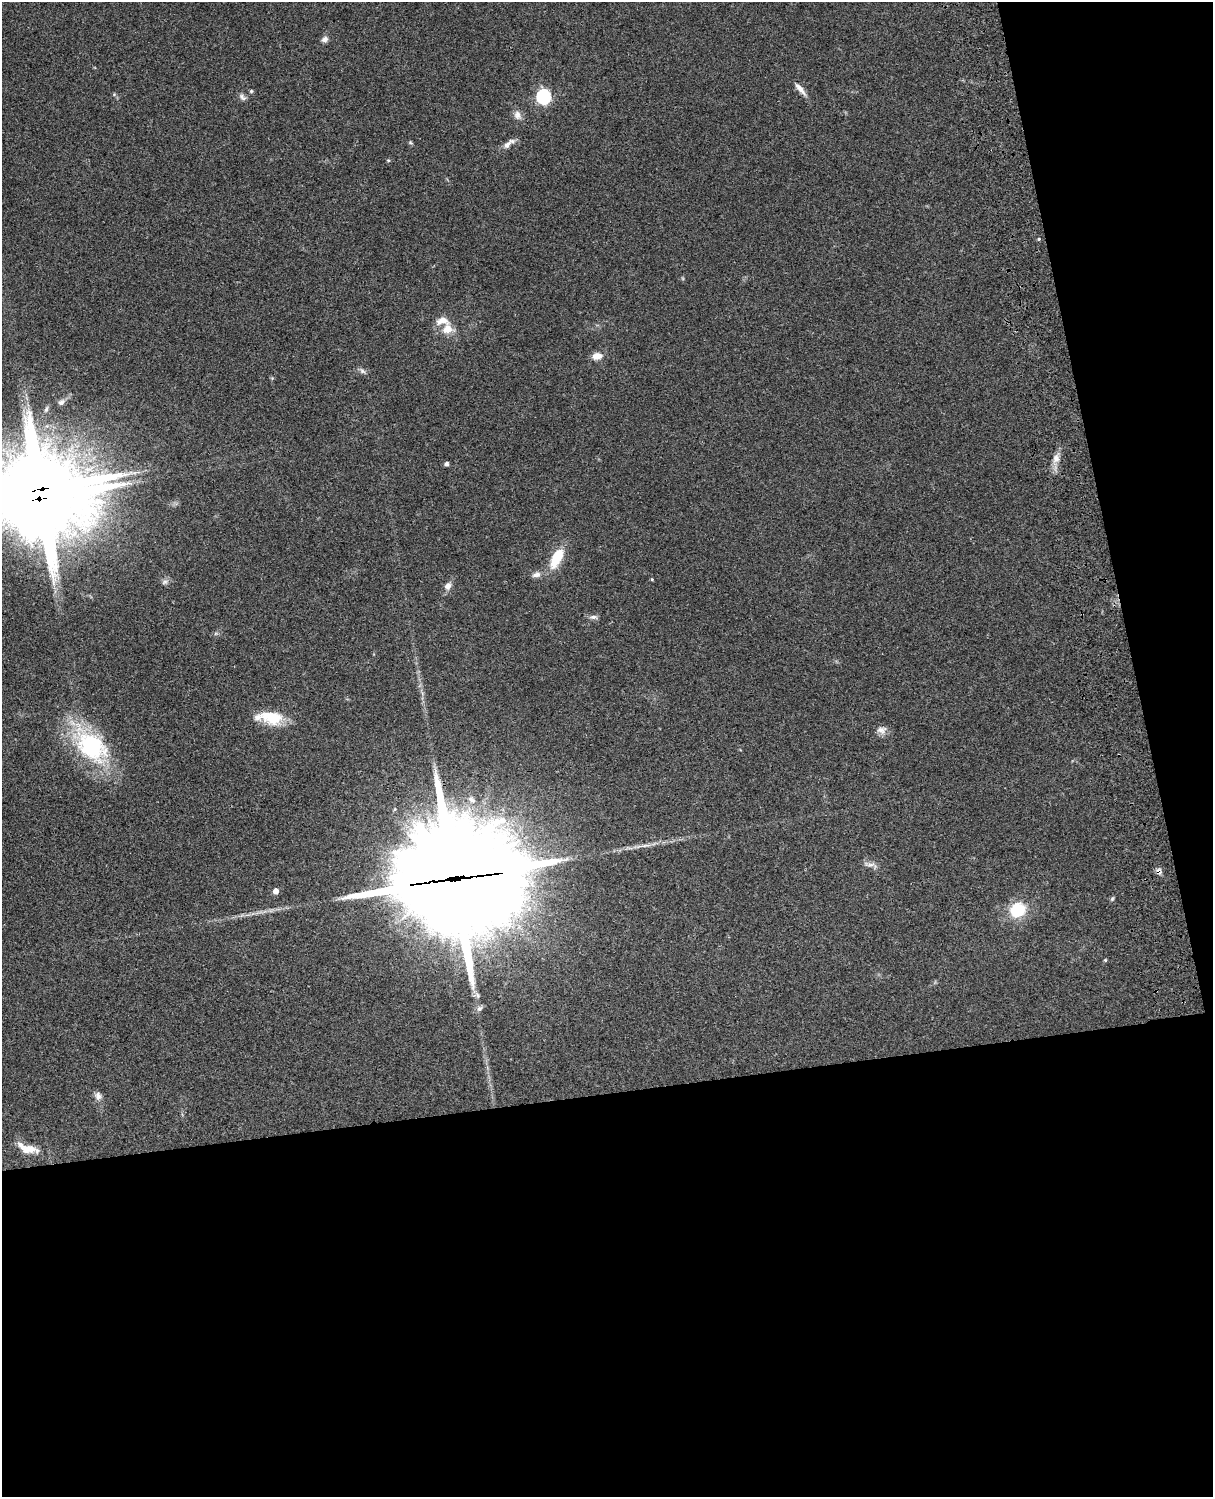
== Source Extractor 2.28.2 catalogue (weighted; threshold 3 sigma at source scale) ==
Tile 12 of 4 x 3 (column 4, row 3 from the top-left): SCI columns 3756-4966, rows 276-1770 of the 5085 x 4923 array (HDU 1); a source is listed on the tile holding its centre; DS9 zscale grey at full resolution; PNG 1215 x 1499 px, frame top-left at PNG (2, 2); no overlay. Shown black and unused: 33% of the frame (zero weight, under 3 of 4 exposures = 6% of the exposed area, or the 3 px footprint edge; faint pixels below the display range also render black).
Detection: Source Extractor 2.28.2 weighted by HDU 2 'WHT'; one run over the whole footprint, this tile lists its part. Background 0.106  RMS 0.0065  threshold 0.0292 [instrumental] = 3 sigma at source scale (4.5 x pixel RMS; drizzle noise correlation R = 1.50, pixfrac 1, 0.05/0.05 arcsec/px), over >= 5 px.
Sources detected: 43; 4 inside a brighter listed object's ellipse — not listed separately; the other 39 listed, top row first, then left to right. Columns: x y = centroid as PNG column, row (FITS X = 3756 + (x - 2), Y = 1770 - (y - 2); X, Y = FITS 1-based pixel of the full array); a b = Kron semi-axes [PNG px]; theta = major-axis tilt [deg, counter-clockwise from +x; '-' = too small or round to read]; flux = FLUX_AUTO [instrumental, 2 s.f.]
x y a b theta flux
325 39 8 7 - 2.5
800 89 21 6 -50 4.5
251 91 5 4 - 0.81
114 94 5 5 - 0.84
242 97 11 6 -44 2.2
543 97 6 6 - 120
517 115 13 9 -77 3.7
410 142 5 5 - 0.84
507 145 14 7 40 3.7
388 160 5 3 - 0.61
1039 239 4 4 - 0.75
447 329 15 14 - 8.8
597 356 12 8 10 5.4
362 371 9 6 -45 2
61 402 8 7 - 2.4
46 409 9 5 65 1.5
1056 458 12 10 72 4.7
446 464 4 4 - 2.1
43 489 30 21 -5 5600
557 558 23 10 63 20
536 575 12 7 11 3.1
652 579 4 3 - 0.7
164 582 9 5 27 1.8
448 586 9 7 64 3.8
594 617 10 5 -5 2.2
272 717 27 15 -10 20
881 730 13 10 0 4.1
91 746 40 24 -46 79
645 845 16 4 9 3.1
870 864 17 4 -7 2.7
1159 871 9 7 -69 2.4
455 879 46 36 4 17000
275 891 5 5 - 4.1
1112 899 7 4 55 0.92
1018 910 14 13 - 25
1105 960 4 4 - 0.72
479 1008 8 7 - 2.1
98 1096 11 8 -84 3
27 1149 28 10 -6 9.7
Overlapping masked pixels (flux is a lower limit): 3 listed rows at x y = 43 489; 1159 871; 455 879
Isophote crosses this tile's border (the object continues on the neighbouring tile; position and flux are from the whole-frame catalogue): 1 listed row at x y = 43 489